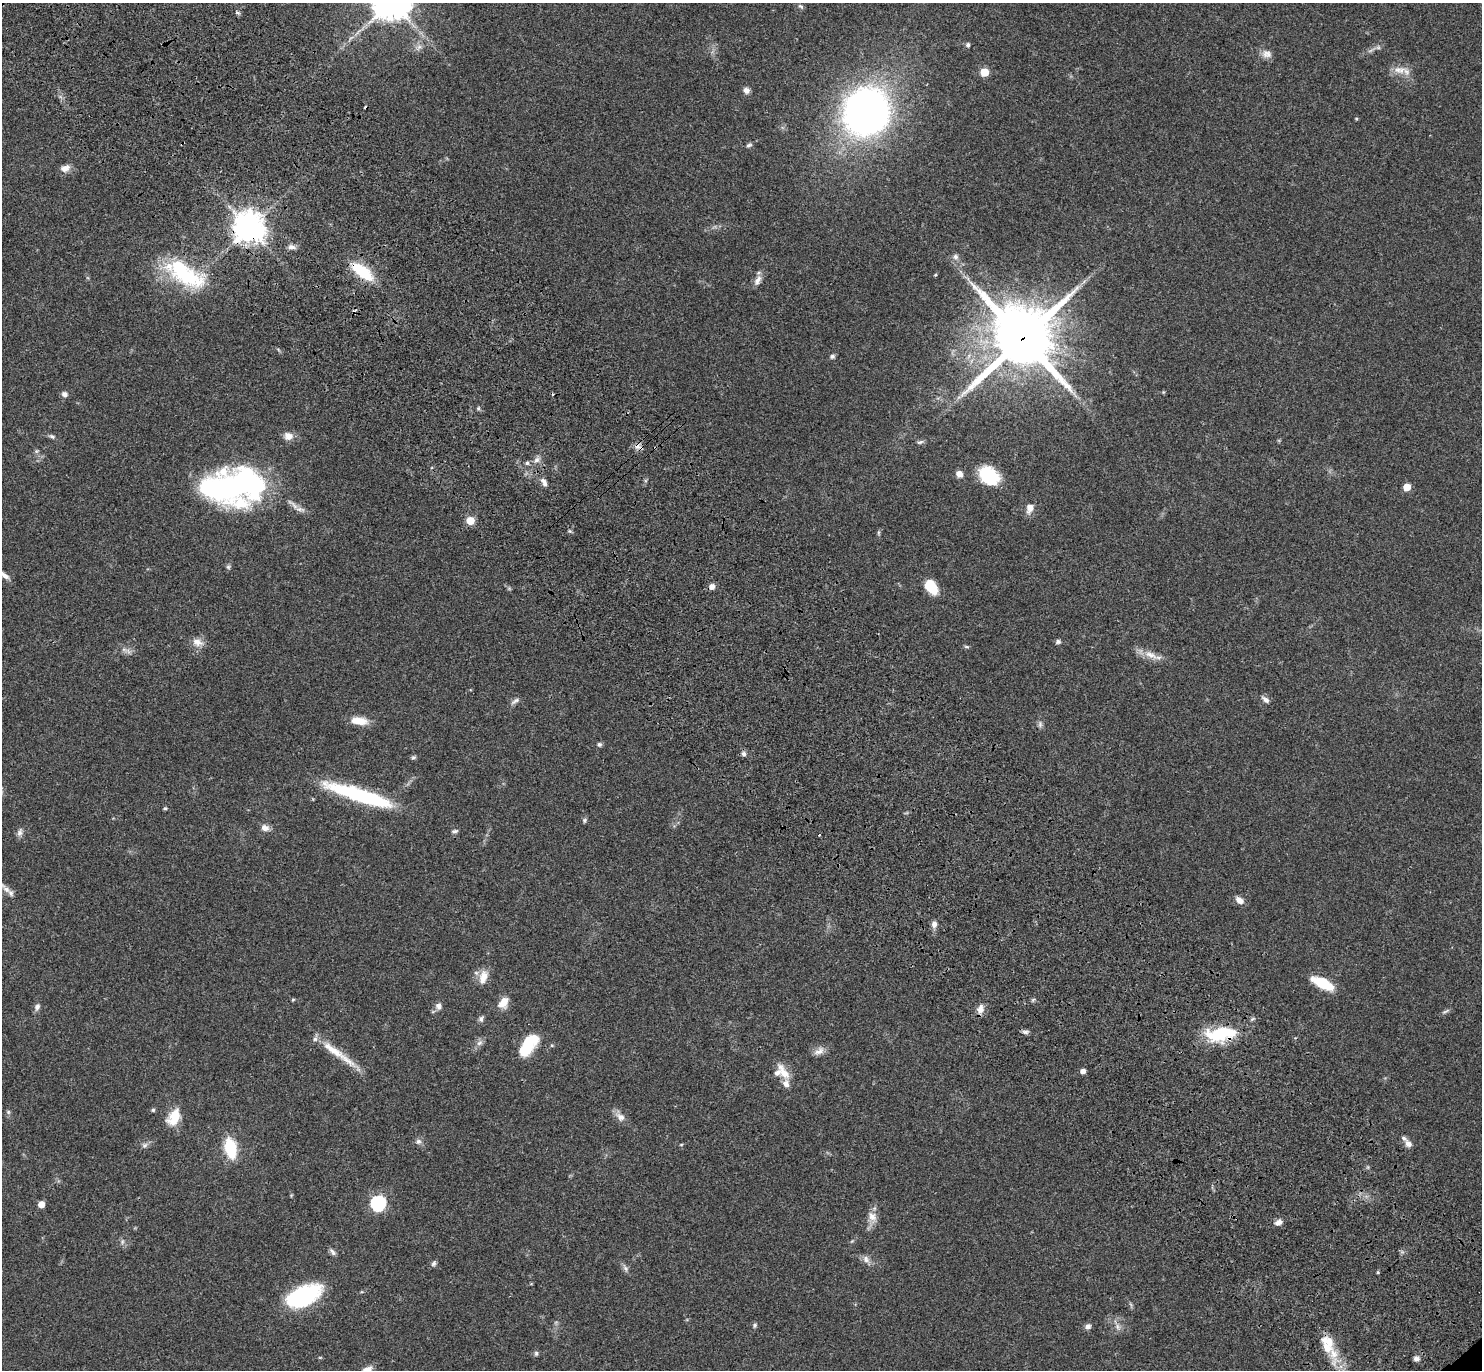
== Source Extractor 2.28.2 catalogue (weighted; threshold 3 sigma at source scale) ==
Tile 11 of 4 x 4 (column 3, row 3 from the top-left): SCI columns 3057-4536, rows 1615-2982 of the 6116 x 6106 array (HDU 1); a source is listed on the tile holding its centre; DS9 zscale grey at full resolution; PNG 1484 x 1372 px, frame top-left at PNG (2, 3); no overlay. Shown black and unused: <1% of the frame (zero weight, under 3 of 4 exposures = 6% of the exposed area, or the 3 px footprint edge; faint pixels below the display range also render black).
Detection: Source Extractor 2.28.2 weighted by HDU 2 'WHT'; one run over the whole footprint, this tile lists its part. Background 0.0515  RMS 0.0053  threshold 0.0238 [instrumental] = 3 sigma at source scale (4.5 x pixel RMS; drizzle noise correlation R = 1.50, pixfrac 1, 0.05/0.05 arcsec/px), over >= 5 px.
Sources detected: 118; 1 too faint to see at this stretch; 1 inside a brighter object's white glare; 2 cosmic-ray / hot-pixel residue — not listed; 8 inside a brighter listed object's ellipse — not listed separately; the other 106 listed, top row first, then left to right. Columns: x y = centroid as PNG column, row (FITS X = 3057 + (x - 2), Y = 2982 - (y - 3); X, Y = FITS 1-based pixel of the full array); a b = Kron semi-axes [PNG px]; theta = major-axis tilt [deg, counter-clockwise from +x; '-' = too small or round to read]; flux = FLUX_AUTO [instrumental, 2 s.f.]
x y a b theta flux
801 6 8 5 -43 1
238 13 7 4 -44 0.88
351 38 9 3 45 1.2
968 45 7 6 - 1.1
419 47 7 5 0 1.5
1266 54 14 10 -16 3.3
1399 70 19 10 1 5.6
984 72 5 5 - 16
746 90 7 7 - 2.3
866 112 31 28 58 320
1356 118 5 3 - 0.46
749 145 8 5 16 1.1
65 168 12 8 23 3.5
249 227 10 10 - 750
291 247 11 6 -10 2.1
955 257 8 7 - 1.8
362 272 26 11 -37 20
185 274 56 25 -33 43
935 275 5 3 - 0.45
758 280 15 7 62 3
1023 338 21 21 - 3500
832 356 7 5 20 1.2
64 394 7 7 - 1.8
478 408 5 4 - 0.75
52 436 8 5 -29 1.2
288 436 12 10 -1 3.8
920 442 11 5 12 1.2
638 447 12 7 -24 2.5
36 451 6 5 - 0.89
536 460 8 7 - 2.2
527 463 5 5 - 1
959 474 7 6 - 3.2
989 475 24 17 -38 22
544 482 12 6 -63 2.4
234 486 70 33 7 130
1407 487 5 5 - 8.6
1030 508 13 8 73 4
470 521 5 5 - 16
878 532 8 4 90 0.78
228 567 6 5 - 0.92
4 575 13 5 -37 2.6
712 587 7 6 - 2.5
931 587 14 9 -54 15
197 642 15 9 -16 4.1
1058 642 6 6 - 1.2
966 647 8 4 -9 0.75
124 649 7 4 -1 1.2
1151 655 24 9 -25 5.7
1265 699 11 6 -36 2
515 701 14 5 32 1.8
359 721 19 8 -6 8.1
1040 724 9 6 -90 1.4
599 744 6 5 - 1.1
744 754 6 6 - 1.5
413 757 6 5 - 0.93
359 795 72 13 -18 52
165 808 5 4 - 0.69
584 820 7 5 83 0.91
265 828 10 8 -19 3
455 831 9 4 10 1
20 832 13 7 74 1.9
819 835 3 2 - 0.81
6 889 20 6 -41 3.1
1240 900 10 7 -38 3.2
934 924 8 7 - 2.4
483 977 19 10 70 5.9
1323 983 23 9 -26 16
293 1000 5 4 - 0.54
503 1003 15 9 56 5.7
438 1006 10 8 -86 2.2
37 1007 9 6 64 1.9
980 1009 13 9 77 3.3
1446 1011 10 3 29 0.99
481 1019 9 6 86 1.3
1025 1032 9 5 -11 1.4
1221 1034 39 17 6 26
529 1041 22 15 21 14
480 1043 9 6 40 1.9
333 1050 44 10 -35 13
819 1051 16 8 28 3.4
1083 1071 5 4 - 2.8
784 1073 27 10 -55 7.3
153 1110 5 5 - 0.8
8 1112 6 5 - 0.85
174 1117 21 12 65 11
621 1117 14 10 -42 3.5
418 1141 8 8 - 1.7
1408 1144 9 7 -54 2.9
145 1145 8 7 - 1.6
230 1148 15 9 -78 26
378 1203 7 7 - 96
41 1204 5 5 - 4.9
872 1217 14 10 -56 4.2
1278 1222 9 6 30 2.5
122 1242 6 4 72 0.93
332 1252 11 5 -51 1.6
866 1259 11 7 -73 2.4
434 1263 8 5 58 1.2
626 1268 9 7 -53 1.6
303 1296 35 17 25 55
755 1325 6 5 - 0.99
1088 1326 7 6 - 1.9
1117 1327 10 6 -68 2.1
1328 1342 21 12 -39 8.8
536 1353 6 5 - 0.96
1416 1359 8 6 -5 1.7
Overlapping masked pixels (flux is a lower limit): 5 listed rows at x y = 249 227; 362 272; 1023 338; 638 447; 1221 1034
Isophote crosses this tile's border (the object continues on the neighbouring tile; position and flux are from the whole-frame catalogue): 2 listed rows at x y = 4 575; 6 889